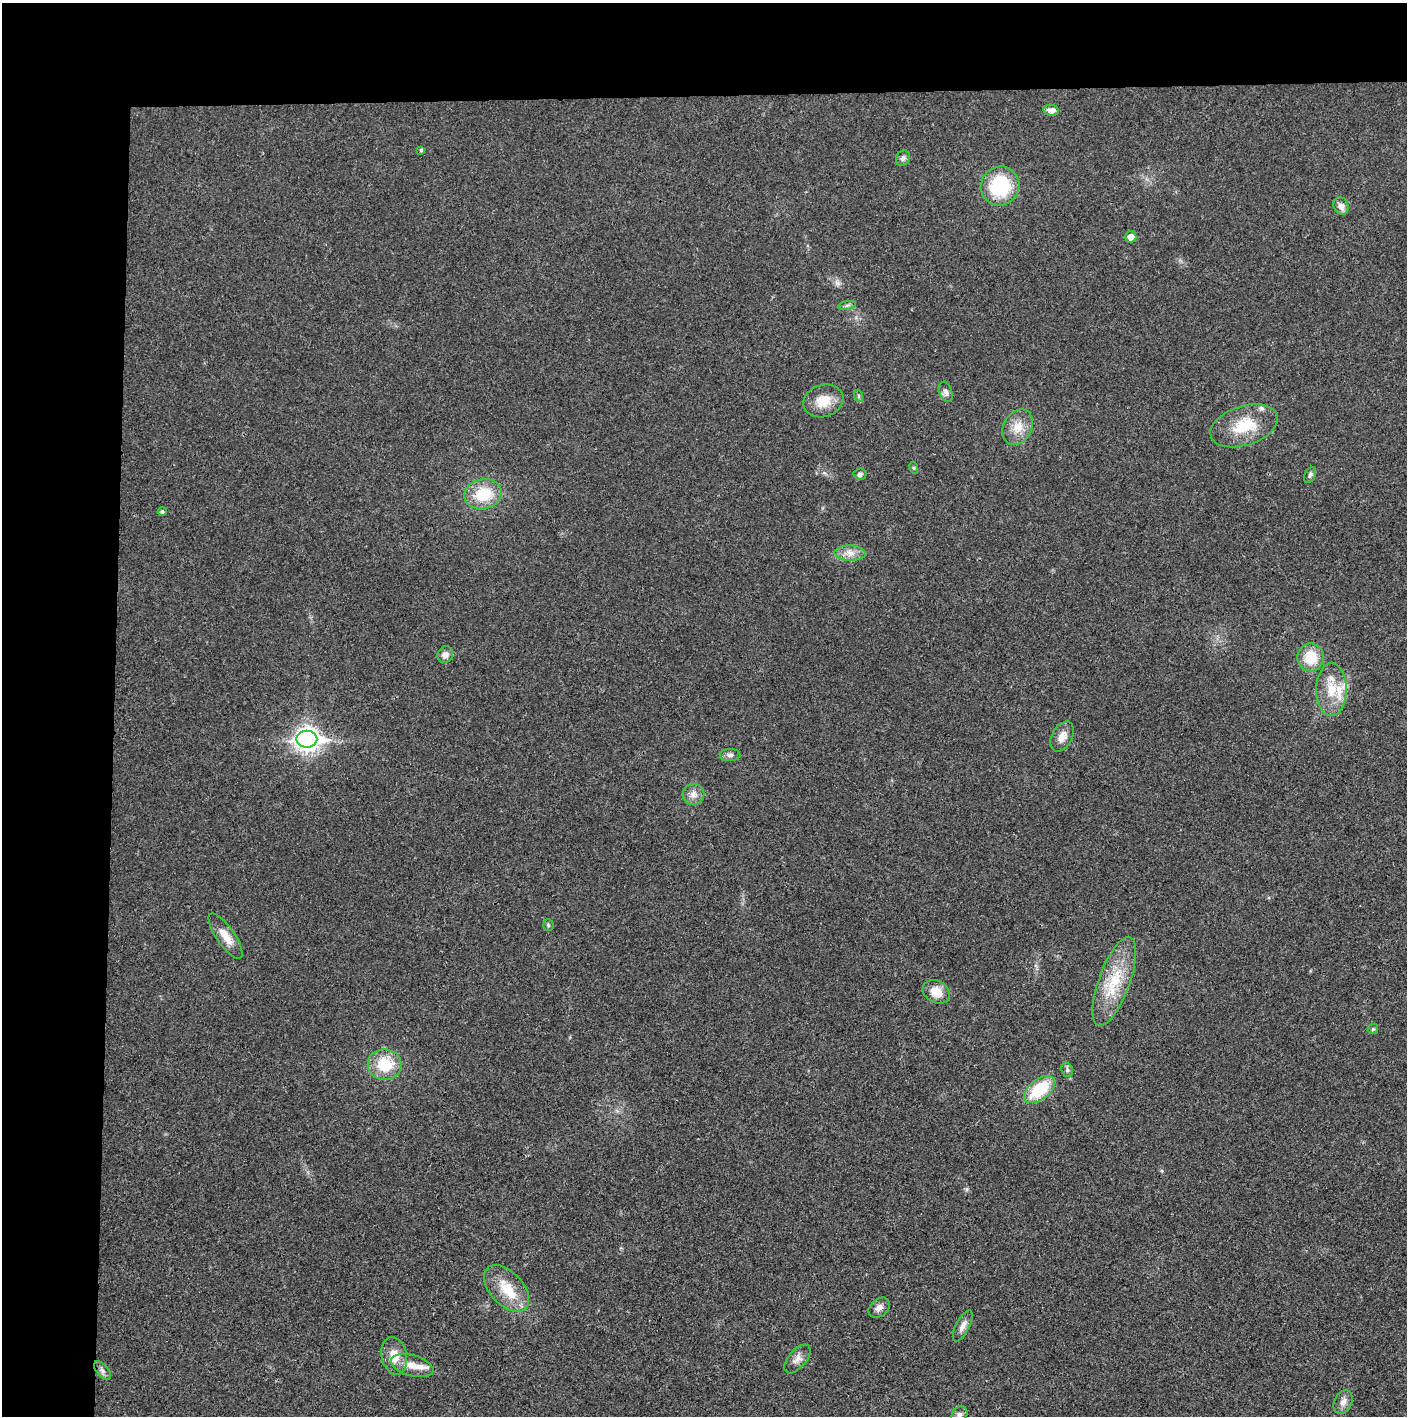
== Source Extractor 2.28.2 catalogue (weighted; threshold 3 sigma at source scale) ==
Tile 1 of 3 x 3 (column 1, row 1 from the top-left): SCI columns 18-1422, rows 2834-4247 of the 4234 x 4247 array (HDU 1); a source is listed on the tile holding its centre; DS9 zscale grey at full resolution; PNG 1409 x 1418 px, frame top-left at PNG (2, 3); each listed source drawn as its Kron ellipse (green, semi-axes under 4 px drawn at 4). Shown black and unused: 14% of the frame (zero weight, under 3 of 4 exposures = <1% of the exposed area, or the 3 px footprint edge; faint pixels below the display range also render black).
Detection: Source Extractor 2.28.2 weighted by HDU 2 'WHT'; one run over the whole footprint, this tile lists its part. Background 0.0193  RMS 0.005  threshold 0.0224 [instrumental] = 3 sigma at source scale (4.5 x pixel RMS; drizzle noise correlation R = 1.50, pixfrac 1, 0.05/0.05 arcsec/px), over >= 5 px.
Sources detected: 46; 4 inside a brighter listed object's ellipse — not listed separately; the other 42 listed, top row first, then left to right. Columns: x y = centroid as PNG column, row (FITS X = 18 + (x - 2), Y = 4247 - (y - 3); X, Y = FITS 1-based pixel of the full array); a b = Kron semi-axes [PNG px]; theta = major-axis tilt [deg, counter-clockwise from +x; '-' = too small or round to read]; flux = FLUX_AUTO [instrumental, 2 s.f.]
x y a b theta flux
1051 110 8 5 -8 2.6
421 150 4 4 - 0.9
903 158 8 6 59 1.6
1000 186 20 19 - 31
1341 206 9 7 -65 3
1131 237 5 5 - 4
847 305 9 4 9 1.1
946 392 10 6 -69 1.8
859 396 6 4 -71 0.74
823 401 20 16 18 9.4
1244 426 35 19 18 19
1018 427 19 14 61 7.6
914 468 6 4 -72 0.56
860 474 6 6 - 1.4
1310 475 8 5 66 1.2
483 494 19 15 11 17
162 511 4 4 - 1
850 553 15 7 -3 4.1
445 655 8 7 - 2.8
1311 657 14 13 - 12
1331 690 26 15 -90 12
1062 736 16 10 61 4.6
307 739 10 8 0 350
730 755 10 6 -1 1.8
693 794 11 10 - 3.3
548 925 6 5 - 0.79
225 936 27 9 -55 7.3
1114 981 47 15 70 21
936 992 14 10 -29 7.6
1373 1029 5 4 - 0.69
385 1065 17 15 -9 17
1067 1070 7 5 -73 1.1
1039 1089 18 10 38 24
507 1288 28 16 -47 14
879 1308 12 8 41 2.7
963 1326 17 6 63 3
394 1356 19 12 -78 7.6
797 1359 17 9 50 3.3
412 1366 22 10 -15 6.6
102 1371 11 6 -48 1.8
1343 1402 12 8 63 2.9
959 1414 9 7 52 2.1
Isophote crosses this tile's border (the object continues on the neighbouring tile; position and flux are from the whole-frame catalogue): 1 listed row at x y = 959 1414